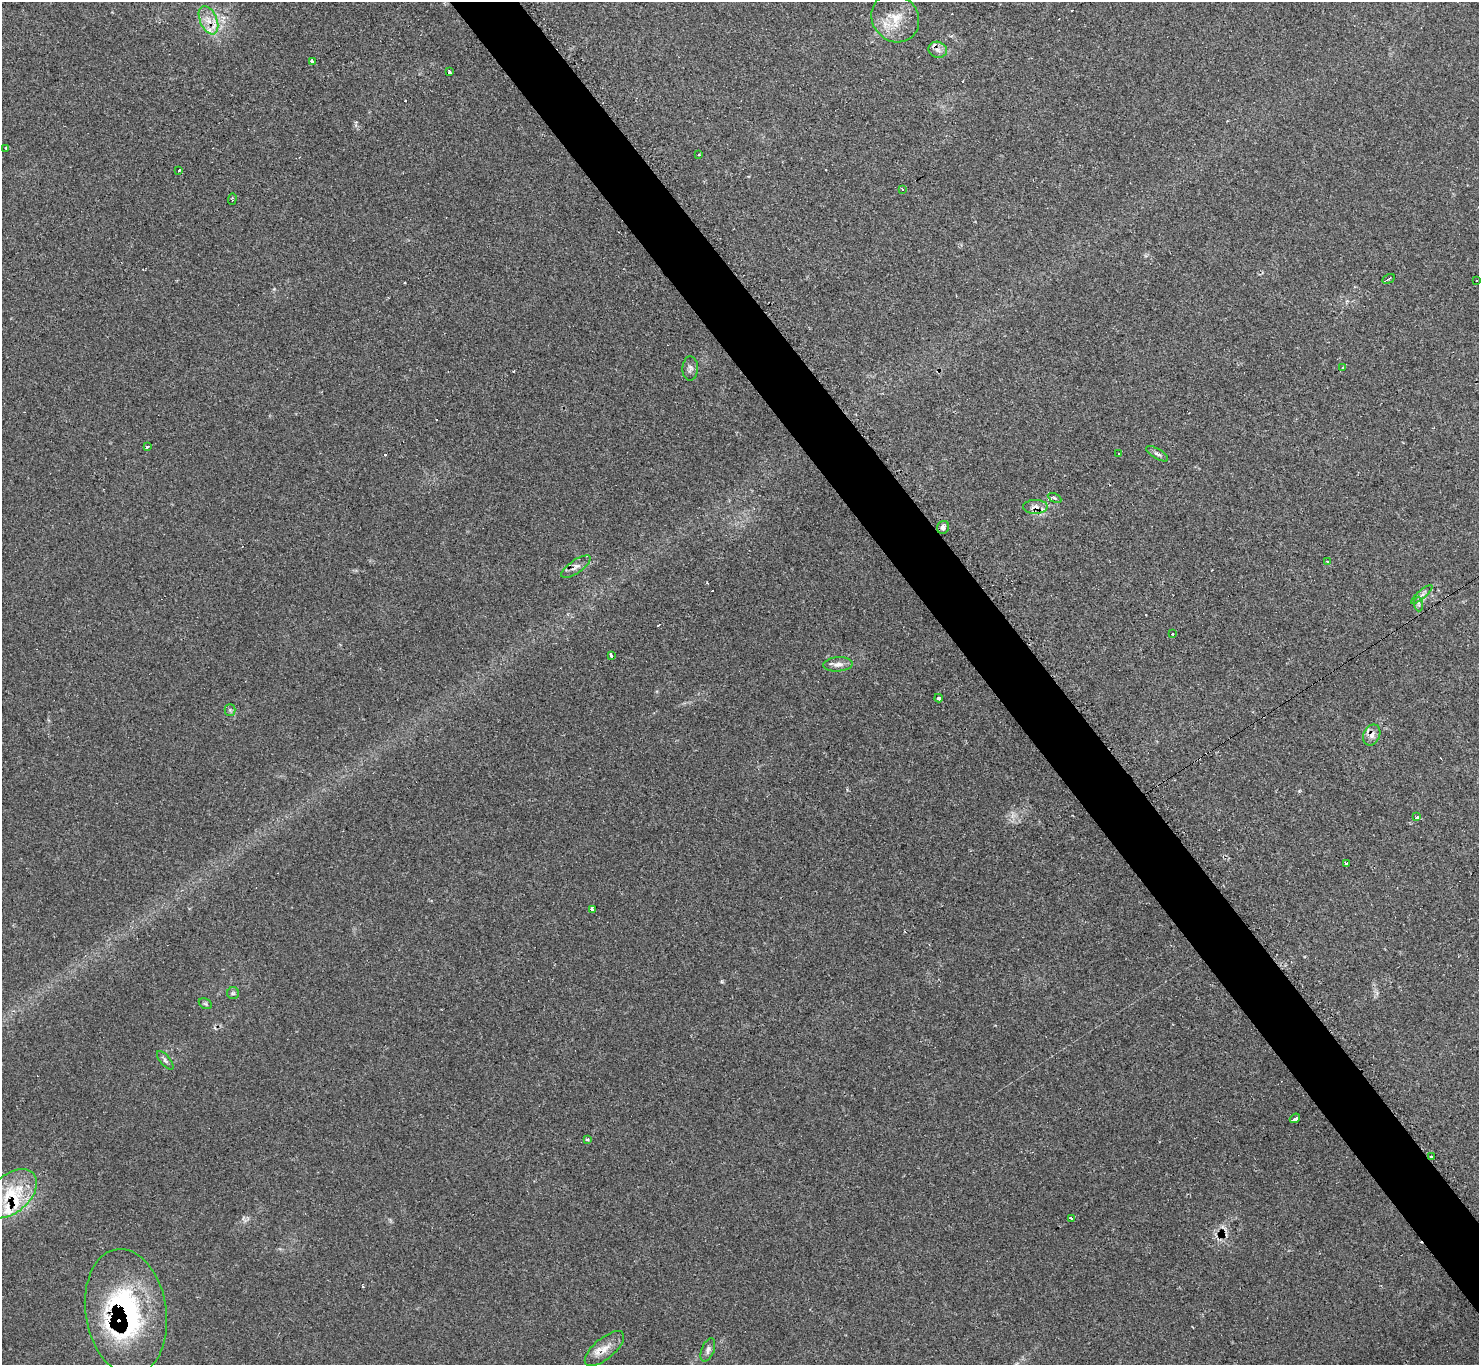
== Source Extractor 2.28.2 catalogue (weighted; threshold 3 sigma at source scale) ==
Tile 6 of 4 x 4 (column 2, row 2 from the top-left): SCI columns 1478-2954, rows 2880-4242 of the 5917 x 5907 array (HDU 1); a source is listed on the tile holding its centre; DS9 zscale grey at full resolution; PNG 1481 x 1367 px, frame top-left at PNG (2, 2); each listed source drawn as its Kron ellipse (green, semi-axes under 4 px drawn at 4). Shown black and unused: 4% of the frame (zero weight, under 2 of 3 exposures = <1% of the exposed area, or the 3 px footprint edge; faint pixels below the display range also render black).
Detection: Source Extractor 2.28.2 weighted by HDU 2 'WHT'; one run over the whole footprint, this tile lists its part. Background 0.0673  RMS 0.0062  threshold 0.0279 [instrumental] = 3 sigma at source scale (4.5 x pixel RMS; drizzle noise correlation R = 1.50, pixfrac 1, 0.05/0.05 arcsec/px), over >= 5 px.
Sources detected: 60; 13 cosmic-ray / hot-pixel residue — neither listed nor drawn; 3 inside a brighter listed object's ellipse — not listed separately; the other 44 listed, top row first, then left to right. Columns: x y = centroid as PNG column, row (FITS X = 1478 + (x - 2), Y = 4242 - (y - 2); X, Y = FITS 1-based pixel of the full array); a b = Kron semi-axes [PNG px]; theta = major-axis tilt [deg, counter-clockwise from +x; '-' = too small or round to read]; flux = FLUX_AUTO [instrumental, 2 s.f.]
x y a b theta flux
895 18 25 22 -49 16
208 20 15 8 -67 7.1
938 50 9 8 - 2.9
312 62 4 3 - 13
449 72 3 3 - 2.5
6 148 3 2 - 0.65
699 154 3 2 - 1.4
179 170 3 3 - 1.4
902 189 3 2 - 0.9
232 199 6 2 88 0.64
1388 279 6 3 30 0.85
1477 280 3 2 - 0.63
1343 367 3 3 - 1.7
690 368 12 8 88 2.3
147 447 3 3 - 2.2
1119 454 2 2 - 0.67
1157 454 12 5 -31 1.8
1055 498 7 4 -27 1.1
1035 507 12 7 0 3.7
943 527 6 6 - 2.1
1327 562 4 3 - 0.75
576 567 17 6 34 3.5
1422 594 13 2 41 1.4
1419 604 7 4 -89 1.5
1172 633 3 3 - 1.8
611 656 4 3 - 3.1
838 664 15 7 4 3.9
939 698 4 3 - 1.7
230 710 5 5 - 0.94
1372 735 11 8 65 3.7
1417 817 3 3 - 1.8
1346 863 3 3 - 2.8
593 909 3 3 - 13
233 993 6 6 - 1.2
205 1004 7 5 -30 1
165 1060 11 5 -49 1.7
1295 1118 5 3 - 6.8
587 1139 3 3 - 3.2
1431 1157 3 3 - 0.84
11 1194 30 19 41 28
1071 1219 3 3 - 11
126 1312 63 40 -81 130
604 1349 24 10 40 8
708 1350 12 6 68 2.3
Overlapping masked pixels (flux is a lower limit): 7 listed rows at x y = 208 20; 938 50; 1035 507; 1372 735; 1431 1157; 11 1194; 126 1312